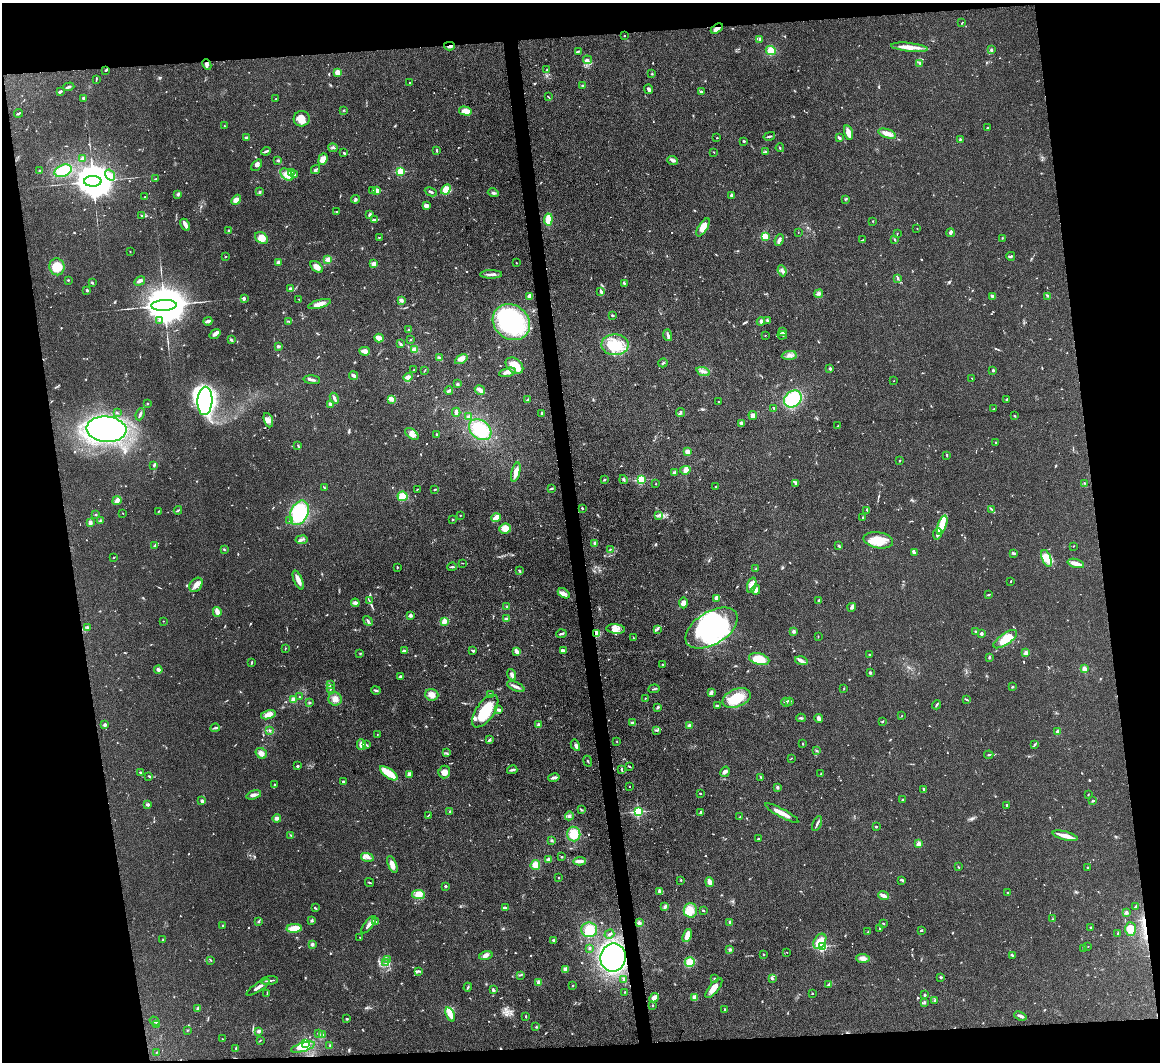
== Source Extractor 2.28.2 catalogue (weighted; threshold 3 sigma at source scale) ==
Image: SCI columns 1-4631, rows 244-4482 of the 4631 x 4616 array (HDU 1 of 3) = the unmasked area's bounding box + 8 px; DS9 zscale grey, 4 x 4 block average (1 PNG px = mean of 4 x 4 image px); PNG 1162 x 1064 px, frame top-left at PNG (2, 3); each listed source drawn as its Kron ellipse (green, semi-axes under 4 px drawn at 4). Shown black and unused: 17% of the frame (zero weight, under 3 of 4 exposures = <1% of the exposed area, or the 3 px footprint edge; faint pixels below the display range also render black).
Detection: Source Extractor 2.28.2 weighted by HDU 2 'WHT'. Background 0.133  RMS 0.0076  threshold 0.0342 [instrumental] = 3 sigma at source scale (4.5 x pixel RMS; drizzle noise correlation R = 1.50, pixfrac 1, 0.05/0.05 arcsec/px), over >= 5 px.
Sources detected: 848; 7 too faint to see at this stretch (4 x 4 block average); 11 inside a brighter object's white glare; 5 cosmic-ray / hot-pixel residue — neither listed nor drawn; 21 coinciding with a brighter row at this scale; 45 inside a brighter listed object's ellipse — not listed separately; of the other 759, all 500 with FLUX_AUTO >= 2.32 (the completeness limit of this list) listed and drawn (259 fainter detections not listed), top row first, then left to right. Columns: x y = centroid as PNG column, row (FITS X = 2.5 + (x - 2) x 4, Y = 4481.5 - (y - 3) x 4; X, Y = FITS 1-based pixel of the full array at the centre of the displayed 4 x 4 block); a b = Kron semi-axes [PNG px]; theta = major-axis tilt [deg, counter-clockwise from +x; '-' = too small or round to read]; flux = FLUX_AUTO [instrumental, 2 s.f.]
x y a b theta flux
962 23 3 2 - 3.3
717 28 6 3 33 28
624 36 2 2 - 6.1
760 40 3 2 - 4.2
449 46 5 2 - 9.8
909 47 18 4 -6 49
771 50 5 4 - 38
991 50 2 2 - 12
578 51 4 2 - 4.7
587 60 4 2 - 6.7
919 63 3 2 - 4
207 64 5 3 - 13
106 70 3 2 - 4.5
547 70 2 2 - 4.6
337 72 3 3 - 38
652 74 2 2 - 2.8
96 79 3 2 - 3.6
410 82 2 2 - 2.5
583 86 2 2 - 11
69 87 5 2 - 13
649 89 5 2 - 9.4
60 92 4 2 - 7.9
701 92 3 2 - 9.4
548 96 3 2 - 3.2
84 99 4 3 - 7.2
276 99 2 2 - 3.3
344 110 2 2 - 2.7
465 111 6 4 -13 36
18 113 4 2 - 5.8
302 119 8 7 - 49
224 126 2 2 - 2.5
988 128 3 2 - 5.5
848 133 8 3 -75 44
887 134 9 4 -18 31
769 136 6 2 14 8.7
247 138 4 2 - 13
717 138 2 2 - 2.8
839 138 4 2 - 11
960 140 2 2 - 2.4
744 141 2 2 - 9.1
333 148 4 2 - 6.2
780 148 4 2 - 4.3
437 150 3 2 - 5.8
266 151 5 2 - 11
713 152 3 2 - 2.4
766 152 2 2 - 5.6
344 153 2 2 - 6.3
83 158 3 2 - 12
323 159 6 4 68 51
673 160 5 3 - 11
278 161 2 2 - 17
257 165 6 3 51 15
316 170 5 2 - 7.5
40 171 3 2 - 6.3
63 171 9 6 22 120
401 171 2 2 - 350
292 172 3 2 - 3.4
294 174 3 2 - 3
110 175 6 4 -56 21
287 175 7 4 -41 30
156 179 3 2 - 6
93 181 8 5 1 18000
446 189 6 4 44 92
373 191 2 2 - 3.4
377 191 2 2 - 180
260 192 3 3 - 5.6
431 192 6 2 -24 8.1
493 193 5 3 - 9.7
178 194 3 2 - 8.2
732 195 2 2 - 37
145 197 2 2 - 4.7
355 199 4 3 - 9.4
846 199 2 2 - 3
236 200 5 4 - 23
426 206 3 3 - 25
337 212 3 2 - 3.4
370 214 3 2 - 8.5
141 216 3 2 - 3.3
548 219 6 3 85 81
375 220 4 2 - 18
873 221 2 2 - 2.6
185 225 6 2 -62 32
703 227 10 4 59 48
917 229 2 2 - 2.4
228 231 2 2 - 4.8
798 232 2 2 - 2.7
897 233 2 2 - 2.7
950 233 4 3 - 8.1
765 236 2 2 - 290
380 237 3 2 - 2.7
261 238 7 5 -38 33
1002 238 3 2 - 2.5
779 240 6 2 67 12
863 240 3 2 - 2.6
895 240 3 2 - 3.1
130 251 2 2 - 2.6
225 256 2 2 - 2.6
1011 256 4 2 - 4.8
328 259 4 3 - 24
279 262 3 3 - 12
516 263 2 2 - 3
374 264 3 3 - 17
57 267 8 7 - 84
317 267 7 4 -43 28
782 271 5 3 - 12
491 274 11 2 1 21
898 279 2 2 - 2.8
68 280 2 2 - 3.1
140 281 5 3 - 17
92 283 2 2 - 5
625 283 3 2 - 3.7
290 289 2 2 - 50
87 290 2 2 - 25
601 292 4 3 - 8.9
819 294 4 2 - 8
529 296 3 2 - 21
992 296 4 2 - 14
1048 296 3 2 - 3.1
244 298 3 3 - 5.3
299 299 2 2 - 2.3
401 300 3 2 - 14
320 304 11 4 15 38
164 305 13 5 3 30000
613 315 4 2 - 4.7
159 320 3 2 - 3.6
768 320 3 2 - 5.1
208 321 5 2 - 17
288 321 3 2 - 4
761 321 4 2 - 11
511 322 20 17 -38 870
408 330 3 2 - 3.9
783 332 4 2 - 6.6
215 334 6 4 37 16
668 335 6 3 -73 11
765 335 2 2 - 2.5
782 335 4 2 - 4.5
379 338 4 3 - 36
231 340 3 2 - 6.4
410 340 2 2 - 2.7
400 344 4 2 - 5.8
615 345 14 10 1 110
278 346 4 3 - 9.4
415 350 4 3 - 28
365 351 5 4 - 26
789 355 7 4 5 20
439 358 4 3 - 5.5
461 359 7 4 31 20
663 363 5 2 - 5.1
514 366 10 7 -37 110
830 369 2 2 - 34
413 370 4 2 - 2.4
993 370 2 2 - 28
424 371 4 2 - 2.8
703 371 7 3 -20 16
507 372 8 4 13 26
354 376 4 3 - 14
408 377 5 3 - 16
972 378 2 2 - 2.4
312 380 8 2 -5 10
894 381 2 2 - 2.6
457 384 2 2 - 8.3
480 390 5 3 - 26
449 391 4 2 - 11
334 398 5 2 - 13
391 399 4 2 - 52
793 399 9 8 - 220
1007 399 2 2 - 9.6
528 400 2 2 - 3.3
205 401 14 7 87 980
718 402 2 2 - 6.6
147 404 3 2 - 3.1
331 404 3 3 - 14
774 408 2 2 - 6
994 409 2 2 - 3
456 412 4 3 - 14
117 413 3 2 - 3.3
542 413 2 2 - 6.3
680 413 4 2 - 7.5
140 414 6 2 69 9.2
753 416 4 4 - 24
1015 416 3 2 - 3
469 417 3 3 - 9.6
268 420 7 4 -70 19
742 424 4 3 - 7.1
838 426 2 2 - 2.8
106 429 20 12 -4 1000
480 430 12 9 -39 150
412 434 8 4 -36 22
437 435 2 2 - 8.7
996 442 2 2 - 5.2
298 445 4 2 - 4.2
687 452 3 2 - 30
947 455 4 2 - 4.6
899 461 2 2 - 3.9
154 465 4 2 - 8.4
685 470 5 4 - 15
516 472 10 3 75 41
674 473 3 2 - 18
604 480 2 2 - 4.3
624 480 4 3 - 7.5
641 480 2 2 - 420
1084 483 2 2 - 2.6
656 484 2 2 - 7.5
796 484 2 2 - 6
716 486 3 2 - 2.7
324 487 2 2 - 3.2
417 489 4 2 - 3.4
551 489 3 2 - 3.9
435 490 3 2 - 3.8
403 496 5 5 - 63
117 500 5 3 - 17
582 508 2 2 - 5.1
991 509 3 2 - 4.6
178 510 4 2 - 4.4
867 510 3 2 - 2.4
158 511 3 2 - 3
123 513 2 2 - 2.5
299 513 13 8 65 300
95 515 2 2 - 2.4
460 515 2 2 - 3.3
659 515 2 2 - 3.7
496 518 5 2 - 59
863 518 3 2 - 3.8
452 520 3 2 - 3.9
100 521 2 2 - 2.5
289 521 4 2 - 5.3
90 523 3 3 - 19
942 525 10 4 70 38
505 528 6 5 - 37
937 534 6 2 80 12
302 540 6 2 7 7.8
878 540 15 8 -10 110
595 543 3 3 - 13
155 545 2 2 - 2.7
839 546 3 2 - 4.9
1073 546 2 2 - 2.5
224 549 2 2 - 2.6
610 549 3 2 - 3.8
914 552 3 2 - 8
1013 553 3 2 - 9.1
114 557 2 2 - 3.5
1047 558 9 4 -68 31
462 563 2 2 - 2.4
1076 563 8 4 -17 29
397 567 3 2 - 4.7
452 567 5 2 - 7.5
756 569 2 2 - 3.4
519 571 4 2 - 5.1
298 580 10 3 -67 34
1011 581 3 2 - 2.9
196 585 8 6 53 27
752 585 8 2 72 49
756 590 5 3 - 19
564 593 6 3 -31 15
988 595 3 2 - 5.4
716 598 4 3 - 10
369 600 3 2 - 3.5
819 600 2 2 - 28
355 603 4 3 - 16
683 603 5 4 - 26
507 607 2 2 - 3.2
852 607 4 2 - 18
217 612 5 2 - 38
410 615 3 2 - 10
507 619 4 2 - 17
163 621 2 2 - 3.2
368 621 5 2 - 7.6
445 621 2 2 - 140
87 627 3 3 - 6.9
712 628 29 16 31 730
616 629 9 4 -6 32
657 629 3 2 - 5.2
794 631 3 2 - 8.7
975 632 3 2 - 5.4
561 634 5 2 - 9
596 634 4 3 - 27
981 634 2 2 - 35
818 637 2 2 - 2.4
633 638 3 2 - 2.8
1005 639 14 5 35 69
285 649 2 2 - 2.6
563 650 3 2 - 12
404 651 3 3 - 7
473 651 3 2 - 7.1
517 651 4 3 - 24
360 653 2 2 - 3.6
1026 653 3 3 - 12
869 654 2 2 - 3.5
989 658 3 2 - 4.7
759 659 10 5 -13 120
801 661 6 3 -15 13
252 663 4 2 - 4.8
662 664 2 2 - 3.4
1084 669 2 2 - 170
158 670 4 3 - 14
870 673 2 2 - 10
512 675 6 3 -69 17
400 677 4 2 - 7.7
330 685 4 2 - 4.1
516 687 9 3 -24 15
1012 687 2 2 - 4.9
844 688 2 2 - 3
330 689 3 2 - 3.7
654 689 6 2 5 5.4
376 690 5 2 - 7.1
711 692 3 2 - 20
491 694 3 2 - 5.2
432 695 7 6 - 29
299 697 2 2 - 2.3
645 698 2 2 - 2.5
737 698 15 9 23 130
293 699 3 3 - 15
335 699 7 6 - 26
966 699 4 2 - 4.6
786 702 5 3 - 6.8
789 702 2 2 - 2.9
310 703 3 2 - 4.1
936 705 4 2 - 6.5
717 706 4 2 - 13
658 707 3 2 - 7.7
499 710 4 2 - 16
485 711 19 9 55 170
268 715 7 3 15 39
902 716 2 2 - 2.9
801 718 5 2 - 5.7
819 718 4 3 - 19
882 722 3 2 - 4.1
632 723 4 2 - 7.7
105 725 2 2 - 55
539 725 3 3 - 13
689 726 2 2 - 53
215 728 5 2 - 8.6
656 730 3 2 - 5.6
270 731 3 2 - 4.6
1058 731 4 3 - 11
377 734 2 2 - 3.4
489 740 4 2 - 8.3
617 741 2 2 - 2.5
361 744 5 4 - 21
802 744 2 2 - 2.5
366 745 3 2 - 3.7
575 745 6 3 -61 10
1034 745 3 2 - 3.5
816 751 3 2 - 2.3
261 753 6 5 - 23
447 753 2 2 - 3.9
989 755 4 2 - 6.6
791 758 2 2 - 2.4
588 761 6 2 -66 3.4
297 766 2 2 - 7.7
629 766 4 2 - 3.9
622 769 3 2 - 4.3
512 770 5 2 - 11
141 772 4 2 - 4.1
444 772 6 6 - 25
725 772 5 4 - 12
389 773 10 4 -35 81
409 774 3 3 - 24
821 774 2 2 - 3.2
149 776 3 2 - 5
554 777 6 2 12 16
761 777 4 2 - 4.5
344 781 3 2 - 6.6
275 785 3 2 - 5.7
629 786 2 2 - 4
778 787 3 3 - 7.2
924 789 3 2 - 7
700 793 2 2 - 4.7
254 795 8 3 17 15
1088 795 2 2 - 2.3
903 799 2 2 - 2.3
202 801 4 2 - 9.5
1092 801 3 2 - 3.8
148 804 3 2 - 9.2
1007 805 2 2 - 6.2
581 810 4 2 - 3.7
450 811 3 2 - 4.2
638 812 2 2 - 680
701 812 3 2 - 9
782 813 19 3 -28 52
428 815 3 2 - 3
569 816 4 2 - 5.8
740 817 2 2 - 2.4
277 818 4 3 - 14
817 824 8 2 66 9.3
876 827 2 2 - 5.3
574 834 7 6 - 79
291 835 3 2 - 3
1065 836 13 2 -14 58
758 839 3 2 - 3.1
551 840 3 2 - 6.5
918 844 2 2 - 120
367 857 6 3 -14 14
561 857 2 2 - 2.9
549 859 3 2 - 21
579 861 6 3 3 24
392 864 9 4 -66 25
535 865 5 5 - 34
958 867 3 2 - 3.2
1087 867 2 2 - 3.1
558 878 2 2 - 2.7
681 880 2 2 - 4.7
902 880 3 2 - 4.9
370 882 5 2 - 5
710 882 5 3 - 29
445 886 2 2 - 26
660 891 3 3 - 7.2
1008 893 2 2 - 4.4
418 895 6 4 -9 38
884 896 5 2 - 26
1136 906 4 2 - 8.3
505 907 4 2 - 3.8
665 907 3 2 - 5.3
315 908 3 2 - 5
690 910 7 6 - 47
703 911 3 2 - 5.4
1126 912 2 2 - 76
1053 919 2 2 - 3.3
258 921 2 2 - 2.8
312 921 3 3 - 7.3
376 922 2 2 - 4.5
730 922 2 2 - 10
639 923 3 3 - 13
884 923 2 2 - 2.9
223 925 2 2 - 2.6
369 925 10 2 51 21
294 928 8 4 3 54
880 928 2 2 - 9.1
1091 928 2 2 - 5.5
1130 929 7 5 -88 53
589 930 8 7 - 72
921 930 2 2 - 5.8
868 932 3 2 - 3.6
1118 933 3 2 - 3.3
609 934 5 2 - 9.3
687 936 7 3 68 55
360 937 2 2 - 3.5
163 940 2 2 - 3
553 940 3 3 - 5.2
820 941 8 5 56 65
312 944 4 3 - 8.1
822 946 2 2 - 530
1088 947 2 2 - 2.5
589 948 2 2 - 3.5
1084 948 2 2 - 3.5
730 949 3 3 - 7.9
787 952 2 2 - 2.6
486 955 7 4 13 19
763 955 2 2 - 2.4
1013 956 3 2 - 3.9
613 958 14 12 81 1300
863 958 7 4 -2 24
387 959 4 3 - 8
211 960 3 2 - 3
690 962 5 4 - 43
386 963 2 2 - 4.1
565 969 3 3 - 17
418 971 3 2 - 4.8
520 975 3 2 - 2.9
941 977 2 2 - 6.7
714 978 2 2 - 2.9
624 979 4 3 - 8.2
772 979 3 2 - 3.2
270 981 8 2 6 7.7
538 982 3 3 - 13
829 984 4 2 - 15
573 985 2 2 - 2.6
258 987 13 3 33 22
468 987 4 2 - 6.9
714 988 12 5 52 41
493 990 3 2 - 9.7
625 992 2 2 - 2.4
267 993 3 2 - 4
812 993 2 2 - 8.6
924 995 4 2 - 4.4
654 998 5 4 - 24
695 998 3 3 - 25
935 1000 3 2 - 5.2
924 1002 4 2 - 4
652 1005 3 2 - 3
198 1009 3 2 - 9.4
725 1009 3 2 - 4.4
450 1014 7 2 -67 40
1020 1016 6 2 -21 17
526 1017 2 2 - 2.7
347 1019 2 2 - 3.8
155 1021 5 2 - 12
157 1025 2 2 - 2.8
536 1027 3 2 - 2.3
187 1030 2 2 - 3.2
259 1031 4 3 - 9.1
318 1033 2 2 - 6.5
322 1035 4 2 - 8.5
222 1039 3 2 - 2.7
260 1040 2 2 - 3.1
305 1044 2 2 - 430
330 1045 2 2 - 3.5
303 1047 12 4 17 53
236 1049 2 2 - 2.6
156 1052 2 2 - 2.8
Overlapping masked pixels (flux is a lower limit): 4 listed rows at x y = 717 28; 449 46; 596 634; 613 958
Diffuse or blended objects may show on this block-average render without a row.